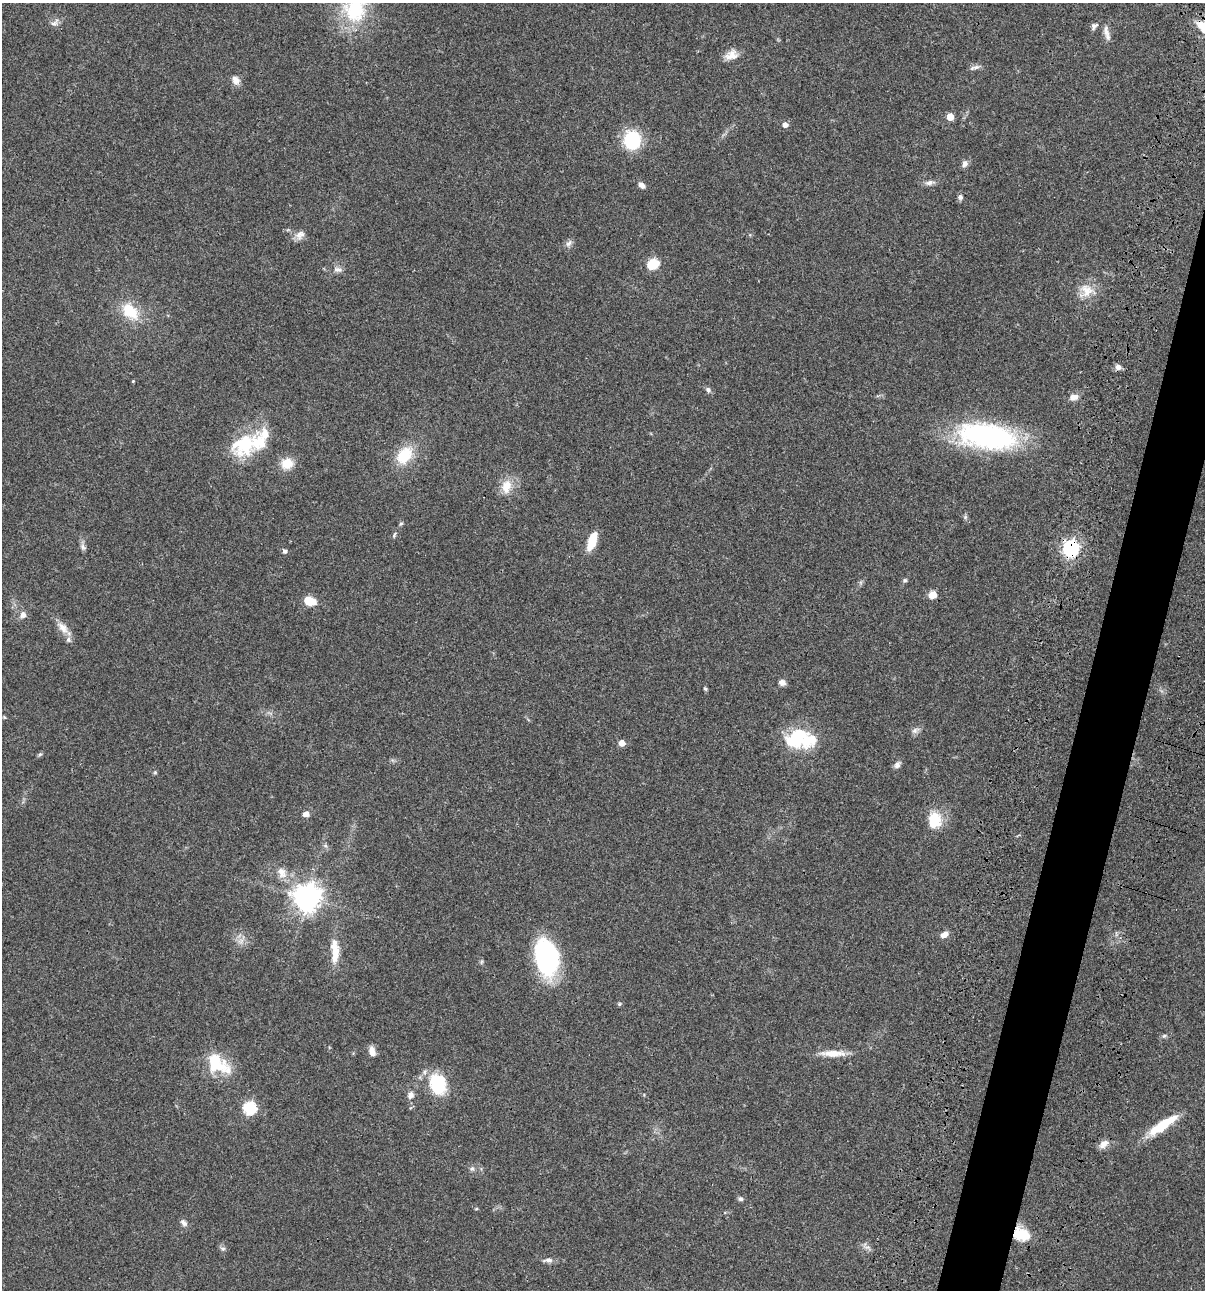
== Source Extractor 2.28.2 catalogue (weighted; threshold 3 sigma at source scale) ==
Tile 10 of 4 x 4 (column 2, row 3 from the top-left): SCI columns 1438-2640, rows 1408-2695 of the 5405 x 5389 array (HDU 1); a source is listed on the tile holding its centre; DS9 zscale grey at full resolution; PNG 1207 x 1292 px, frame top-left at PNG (2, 3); no overlay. Shown black and unused: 4% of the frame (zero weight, under 3 of 4 exposures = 9% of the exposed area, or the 3 px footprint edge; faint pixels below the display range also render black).
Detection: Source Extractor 2.28.2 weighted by HDU 2 'WHT'; one run over the whole footprint, this tile lists its part. Background 0.0456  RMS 0.0054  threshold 0.0245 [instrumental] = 3 sigma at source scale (4.5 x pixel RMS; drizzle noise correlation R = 1.50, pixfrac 1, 0.05/0.05 arcsec/px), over >= 5 px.
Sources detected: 79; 1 inside a brighter object's white glare — not listed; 5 inside a brighter listed object's ellipse — not listed separately; the other 73 listed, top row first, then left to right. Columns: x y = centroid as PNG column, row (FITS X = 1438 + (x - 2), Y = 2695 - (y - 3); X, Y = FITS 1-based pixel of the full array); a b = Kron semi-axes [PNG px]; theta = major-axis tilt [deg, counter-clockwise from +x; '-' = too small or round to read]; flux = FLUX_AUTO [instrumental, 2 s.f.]
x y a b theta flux
355 8 43 32 82 39
55 23 15 6 38 2.2
1094 26 10 7 49 1.7
1106 31 15 8 -81 2.9
731 55 17 11 19 5.1
976 67 10 6 15 1.8
236 80 12 9 -58 3.4
950 117 5 5 - 9.4
785 125 5 5 - 3
632 140 14 12 -89 38
964 164 9 7 67 2.2
929 183 13 7 12 2.2
642 185 8 6 -40 2.5
960 197 7 6 - 1.5
300 235 14 9 50 3.3
569 243 11 6 48 1.8
653 264 13 10 33 9.8
338 269 11 7 -9 2.3
1086 290 19 17 -63 8.5
130 311 21 14 -43 16
1118 367 8 7 - 2.4
133 381 4 3 - 0.45
708 390 8 6 -53 1.5
1074 397 12 8 15 3.3
987 436 65 27 -9 94
244 443 38 28 45 28
404 456 25 17 51 15
287 464 12 11 - 8.8
506 486 18 13 78 8.2
401 523 6 4 2 0.67
394 535 8 4 65 0.84
592 541 18 7 70 13
83 547 10 6 -53 1.7
1071 548 7 6 - 170
284 551 6 5 - 1.3
905 580 6 5 - 0.86
932 595 7 6 - 6.7
310 601 12 8 -17 8.2
23 615 8 7 - 2.6
63 628 18 9 -49 5.2
782 682 7 6 - 2.8
705 689 6 4 -64 0.73
4 717 5 4 - 0.55
915 730 11 7 29 2
798 738 34 21 -12 31
622 743 5 5 - 5
40 754 6 5 - 0.83
897 765 9 7 61 2
155 773 6 4 0 0.64
306 814 8 7 - 2.4
935 820 19 15 -86 14
282 872 17 10 -63 5.1
307 897 8 8 - 610
944 934 9 6 34 3.3
241 941 9 6 34 2.1
335 952 31 10 -89 9.7
547 959 33 16 -73 100
481 962 6 4 71 0.7
1164 1036 6 4 2 0.87
372 1051 11 7 -73 3.6
833 1053 31 8 0 8.3
218 1064 34 21 -34 21
437 1084 16 12 -75 38
411 1095 9 7 63 2.7
249 1108 6 6 - 58
1163 1125 38 9 34 18
1104 1144 14 8 44 3.4
472 1168 6 5 - 1.1
740 1199 7 6 - 1.1
183 1223 10 6 -48 1.8
1022 1234 15 11 -20 15
223 1249 8 5 -17 1.1
548 1260 13 6 3 2.1
Overlapping masked pixels (flux is a lower limit): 3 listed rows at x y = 1071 548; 547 959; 1022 1234
Isophote crosses this tile's border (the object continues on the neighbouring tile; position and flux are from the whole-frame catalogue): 1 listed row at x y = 355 8